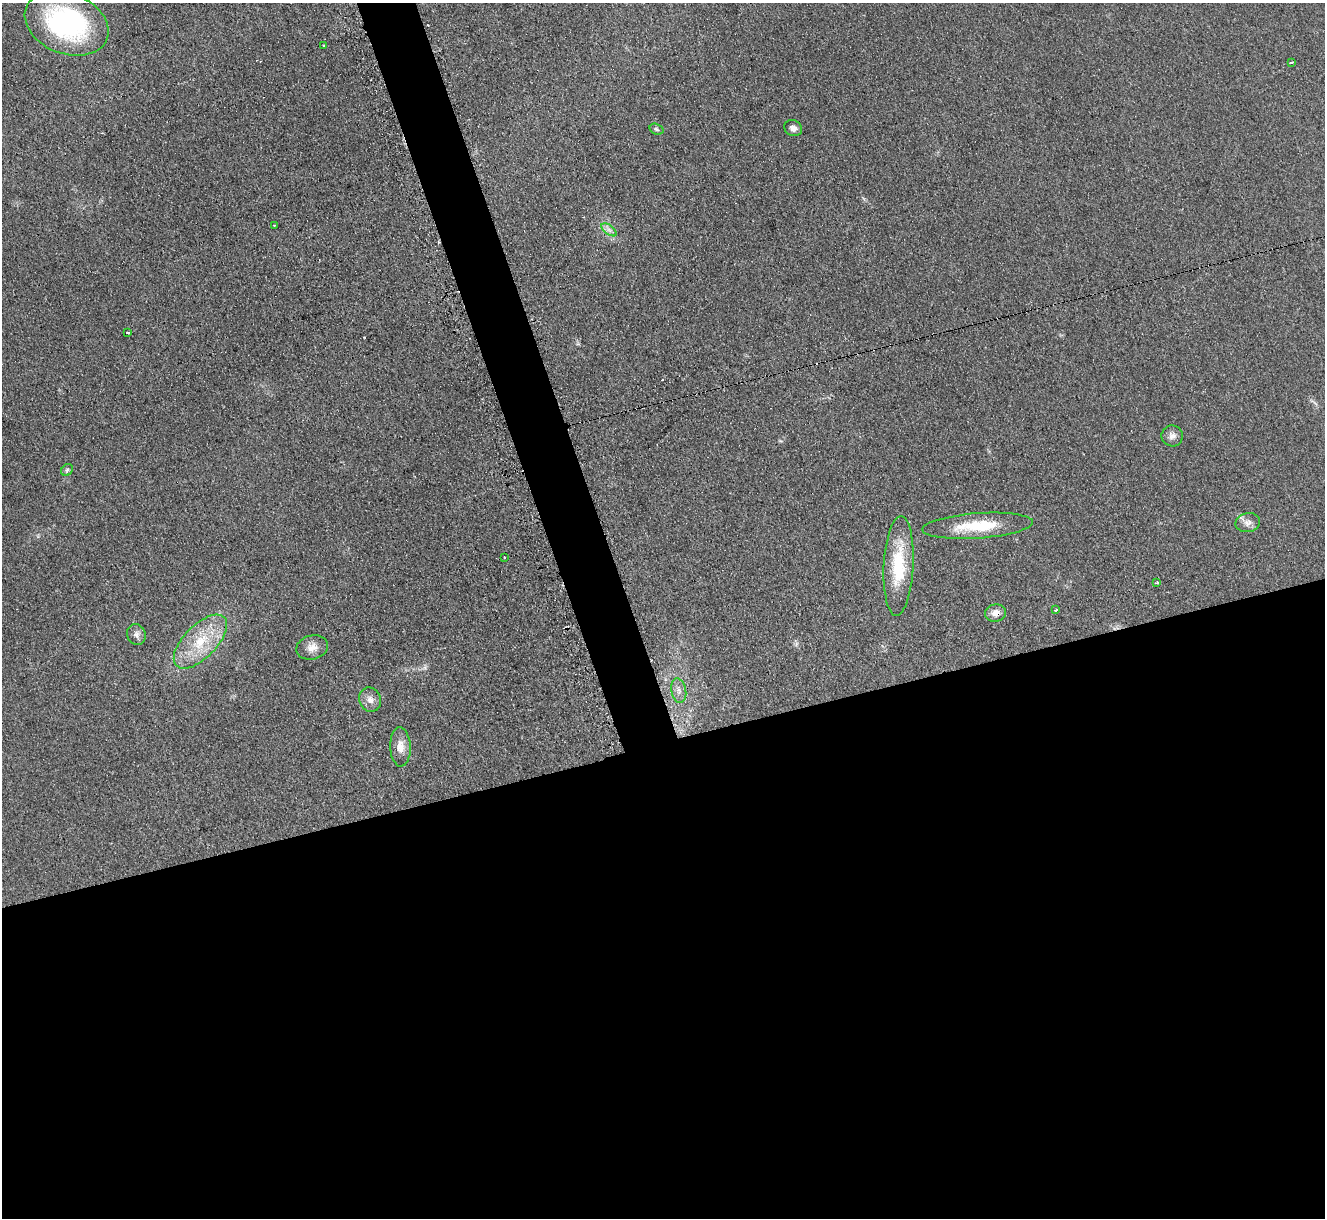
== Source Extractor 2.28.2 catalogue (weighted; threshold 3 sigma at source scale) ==
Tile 15 of 4 x 4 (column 3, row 4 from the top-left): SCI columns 2669-3991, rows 272-1487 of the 5321 x 5278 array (HDU 1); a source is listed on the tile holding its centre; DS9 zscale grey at full resolution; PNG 1327 x 1220 px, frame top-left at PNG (2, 3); each listed source drawn as its Kron ellipse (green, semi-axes under 4 px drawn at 4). Shown black and unused: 42% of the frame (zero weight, under 2 of 3 exposures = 2% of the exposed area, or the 3 px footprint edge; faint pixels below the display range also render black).
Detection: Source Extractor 2.28.2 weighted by HDU 2 'WHT'; one run over the whole footprint, this tile lists its part. Background 0.133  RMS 0.013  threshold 0.0565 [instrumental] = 3 sigma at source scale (4.5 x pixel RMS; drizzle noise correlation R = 1.50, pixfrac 1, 0.05/0.05 arcsec/px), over >= 5 px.
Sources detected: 28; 5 cosmic-ray / hot-pixel residue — neither listed nor drawn; the other 23 listed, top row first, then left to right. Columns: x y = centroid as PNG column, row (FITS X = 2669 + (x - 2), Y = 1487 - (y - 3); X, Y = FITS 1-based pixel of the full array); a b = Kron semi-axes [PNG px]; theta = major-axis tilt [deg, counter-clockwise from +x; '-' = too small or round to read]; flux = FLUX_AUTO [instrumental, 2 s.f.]
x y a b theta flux
67 23 44 30 -22 210
324 45 3 3 - 2.7
1292 62 3 3 - 6.3
793 128 9 8 - 6.4
656 129 7 5 -19 2.5
274 225 3 2 - 2.3
609 230 9 4 -37 4.4
127 333 3 3 - 5.5
1172 436 10 10 - 6.6
67 470 6 5 - 2.4
1248 523 12 9 12 7.6
978 526 55 12 4 51
504 558 3 3 - 2.2
899 566 50 15 87 62
1156 583 4 2 - 1.3
1056 610 3 2 - 2.2
996 613 10 8 11 9.3
136 634 10 9 - 5.9
200 642 34 16 45 50
312 647 16 12 15 11
679 691 12 7 -80 7.2
370 700 12 10 -67 8.5
400 747 19 10 -88 13
Overlapping masked pixels (flux is a lower limit): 1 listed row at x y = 996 613